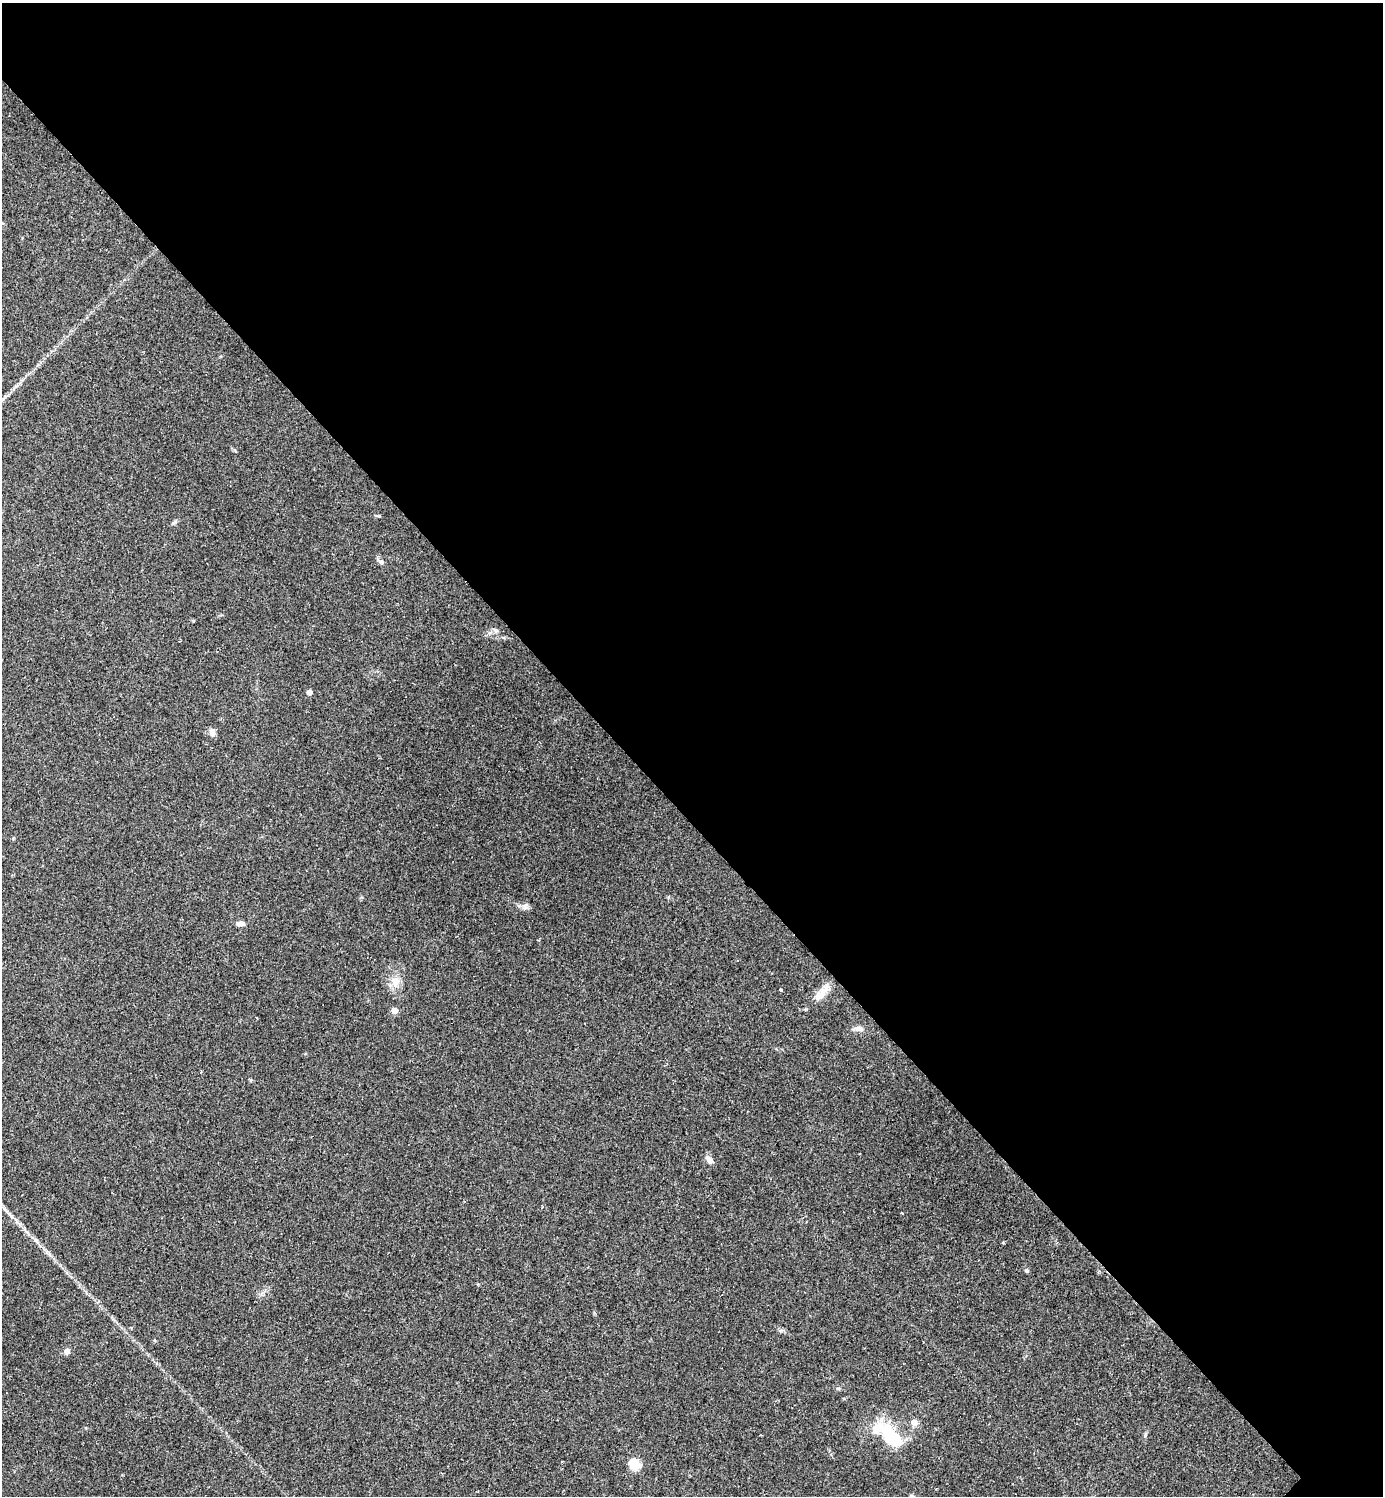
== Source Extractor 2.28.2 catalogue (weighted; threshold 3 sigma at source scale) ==
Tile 3 of 4 x 4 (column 3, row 1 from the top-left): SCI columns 3061-4441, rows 4485-5978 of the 5977 x 5978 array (HDU 1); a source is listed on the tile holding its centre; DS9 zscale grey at full resolution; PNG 1385 x 1498 px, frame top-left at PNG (2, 3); no overlay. Shown black and unused: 55% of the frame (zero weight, under 2 of 3 exposures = <1% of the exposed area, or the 3 px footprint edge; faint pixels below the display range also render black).
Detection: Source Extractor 2.28.2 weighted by HDU 2 'WHT'; one run over the whole footprint, this tile lists its part. Background 0.0334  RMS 0.0063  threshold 0.0283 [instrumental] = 3 sigma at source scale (4.5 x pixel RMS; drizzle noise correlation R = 1.50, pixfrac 1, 0.05/0.05 arcsec/px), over >= 5 px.
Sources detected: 24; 2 inside a brighter object's white glare — not listed; the other 22 listed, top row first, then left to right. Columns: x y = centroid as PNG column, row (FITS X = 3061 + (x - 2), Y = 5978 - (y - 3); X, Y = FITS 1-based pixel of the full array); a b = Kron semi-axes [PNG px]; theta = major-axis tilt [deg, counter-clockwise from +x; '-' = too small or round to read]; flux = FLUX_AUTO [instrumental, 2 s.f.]
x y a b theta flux
174 522 7 4 44 1.1
381 562 6 6 - 1.2
496 631 7 5 -53 1.3
309 692 5 4 - 3.2
212 732 10 7 -69 2.8
525 907 9 6 -86 2
240 923 10 5 3 2.6
396 982 15 9 81 6.2
781 990 3 2 - 0.56
823 992 26 9 58 6.9
394 1011 5 4 - 7.6
257 1017 3 2 - 0.73
859 1029 12 7 -8 2.8
201 1072 3 3 - 0.47
709 1160 11 6 -53 3.1
1003 1242 4 3 - 0.73
67 1351 7 6 - 2.7
914 1422 7 6 - 3.8
890 1434 28 18 -58 24
761 1435 3 2 - 0.41
635 1464 6 5 - 38
912 1496 6 5 - 0.89
Isophote crosses this tile's border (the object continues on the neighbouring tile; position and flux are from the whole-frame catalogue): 1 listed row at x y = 912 1496
Unlisted compact peaks at least as high as the median listed source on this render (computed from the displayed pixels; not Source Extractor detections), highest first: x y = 1027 1271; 1145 1435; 838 1388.